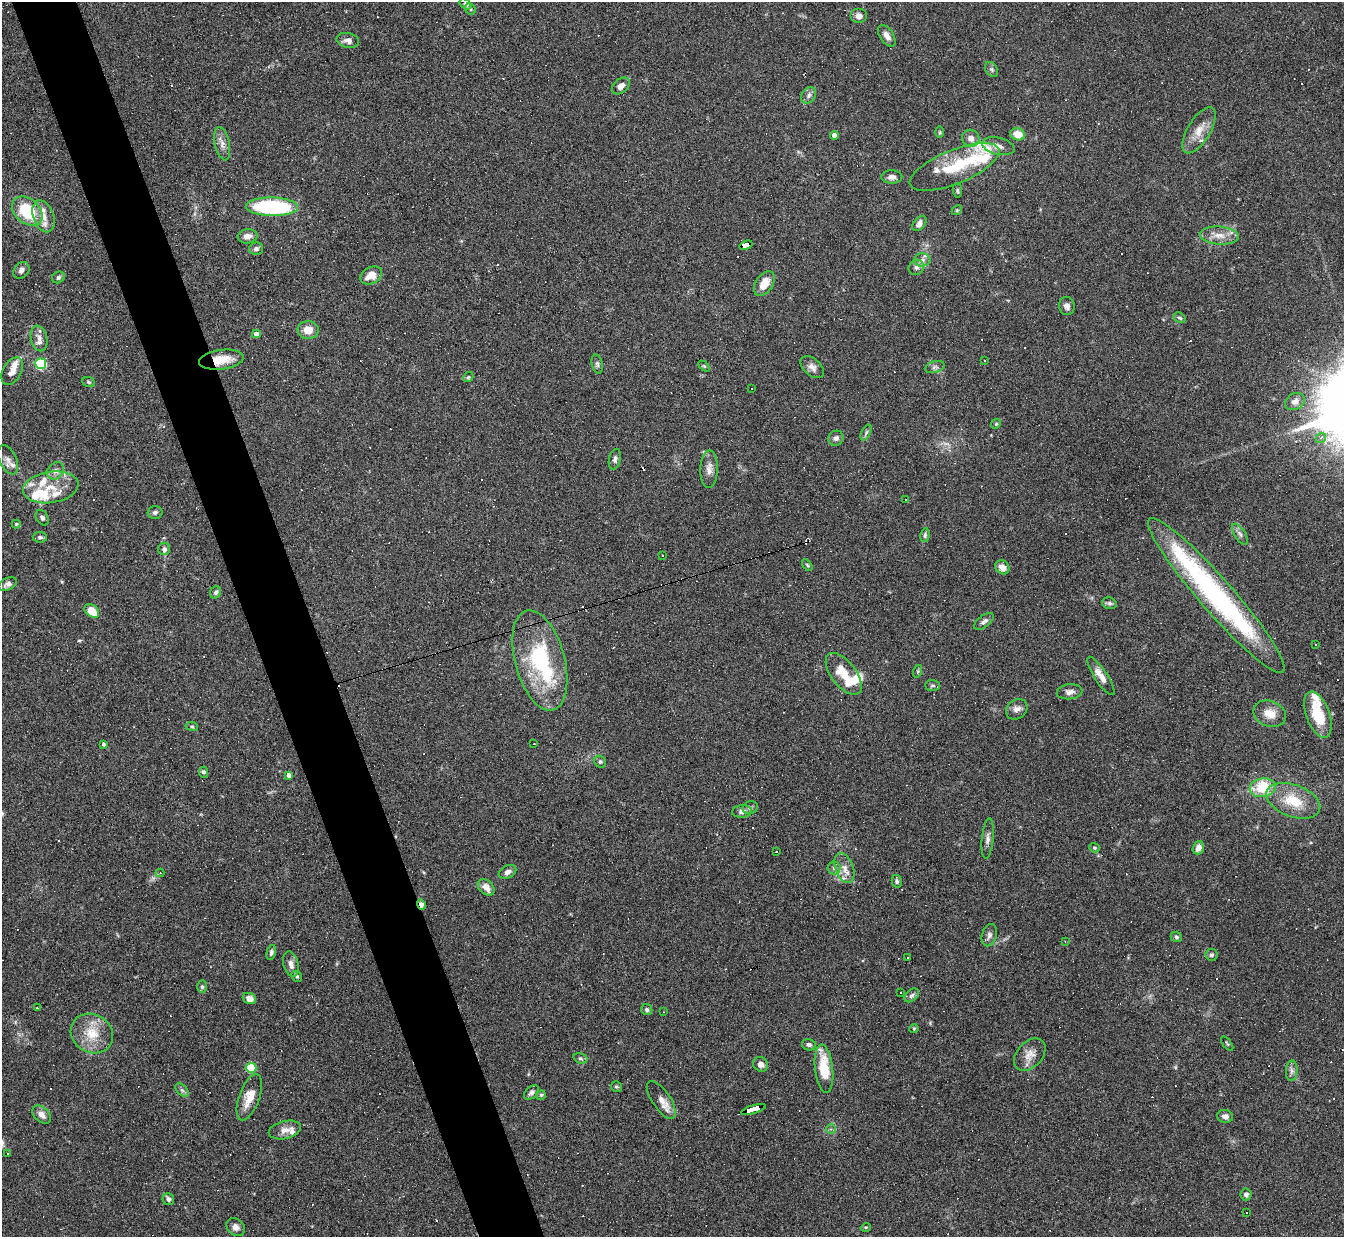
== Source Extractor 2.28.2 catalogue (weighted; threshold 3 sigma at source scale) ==
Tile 11 of 4 x 4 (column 3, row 3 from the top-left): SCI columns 2687-4028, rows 1382-2616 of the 5371 x 5357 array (HDU 1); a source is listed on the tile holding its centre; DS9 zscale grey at full resolution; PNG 1346 x 1239 px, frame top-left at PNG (2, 2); each listed source drawn as its Kron ellipse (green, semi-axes under 4 px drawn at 4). Shown black and unused: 5% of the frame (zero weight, under 4 of 8 exposures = <1% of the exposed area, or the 3 px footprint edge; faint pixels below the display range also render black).
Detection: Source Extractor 2.28.2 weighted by HDU 2 'WHT'; one run over the whole footprint, this tile lists its part. Background 0.0744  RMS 0.0043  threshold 0.0175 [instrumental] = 3 sigma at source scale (4.09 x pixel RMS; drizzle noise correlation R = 1.36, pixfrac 0.8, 0.05/0.05 arcsec/px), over >= 5 px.
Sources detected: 253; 3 inside a brighter object's white glare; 83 cosmic-ray / hot-pixel residue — neither listed nor drawn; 18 inside a brighter listed object's ellipse — not listed separately; the other 149 listed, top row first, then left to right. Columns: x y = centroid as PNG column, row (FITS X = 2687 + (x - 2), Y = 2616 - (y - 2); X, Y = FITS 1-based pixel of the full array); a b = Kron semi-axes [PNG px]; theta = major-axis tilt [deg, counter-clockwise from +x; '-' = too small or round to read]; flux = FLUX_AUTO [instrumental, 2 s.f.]
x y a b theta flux
465 4 6 4 -42 0.82
470 9 6 5 - 0.61
859 16 8 7 - 2.1
887 36 12 6 -57 2.4
348 40 11 7 -11 2
992 69 8 6 -55 0.85
621 86 10 7 41 2.3
809 95 9 6 50 1.3
1199 130 26 11 59 5.9
940 132 6 4 89 0.49
1018 134 7 6 - 5.5
834 135 4 4 - 2.9
971 138 9 8 - 2.5
222 144 17 7 -77 2.6
998 146 16 8 -13 2.7
954 167 48 17 22 17
892 177 10 6 1 1.9
957 190 7 4 -84 0.65
272 207 26 9 -1 47
957 210 5 4 - 0.49
27 211 17 12 -42 20
43 216 16 10 -70 4.6
919 223 8 5 51 1.9
1219 235 19 9 -4 4.5
247 236 10 7 7 2.4
746 245 7 4 19 48
256 249 7 6 - 1
922 260 8 6 1 1.4
916 267 8 7 - 1.4
21 270 9 7 51 1.7
371 275 11 8 29 5.2
58 277 6 5 - 0.85
764 284 14 8 57 5.5
1067 306 9 8 - 1.7
1180 318 6 5 - 0.73
308 330 10 9 - 4.3
256 334 4 4 - 3.1
39 338 13 8 -77 2.5
221 360 22 9 7 7.6
984 360 3 3 - 0.49
41 364 5 5 - 34
597 364 10 5 -76 1
704 366 6 4 -44 0.49
812 367 14 8 -43 2.2
935 367 10 5 16 1.2
12 371 15 9 59 3.4
468 377 5 4 - 0.57
89 382 6 5 - 0.56
752 388 3 3 - 2.8
1295 401 10 8 32 2.6
996 424 5 4 - 0.49
866 433 8 4 63 0.81
836 438 8 7 - 1.4
1321 438 5 5 - 1.2
615 459 10 5 78 1.3
8 460 15 8 -65 2.7
709 469 19 9 89 3.1
55 471 9 7 49 1.9
51 487 28 15 9 11
906 499 3 3 - 5
155 512 7 6 - 1
42 518 8 5 -57 1
16 524 4 4 - 0.51
1240 534 12 5 -56 1.5
925 535 7 4 81 0.82
40 537 7 5 -5 0.96
164 549 6 6 - 1.4
663 555 3 3 - 0.58
807 565 6 3 -54 0.47
1002 567 8 6 -41 2.6
8 584 9 6 25 1.5
215 592 6 5 - 0.94
1216 595 102 17 -49 86
1109 603 7 5 -15 0.89
92 611 8 5 -41 7.4
984 621 11 6 37 1.4
1316 644 3 3 - 0.51
540 660 51 25 -75 40
918 671 6 4 72 0.51
844 674 24 12 -52 8.4
1101 676 22 6 -56 3.6
933 685 7 5 -2 0.72
1070 692 13 7 7 1.9
1017 709 11 9 40 2.2
1270 714 17 12 -21 5.1
1318 715 24 11 -70 13
192 726 6 4 -7 0.61
103 744 4 3 - 0.69
534 744 3 2 - 0.31
600 762 6 5 - 0.71
204 772 5 4 - 0.75
289 775 4 4 - 2
1263 788 13 9 8 13
1293 801 28 16 -20 12
750 808 8 6 23 1.1
742 811 10 6 5 1.7
988 839 20 6 84 2
1094 848 5 4 - 0.55
1198 848 7 5 72 2.8
776 852 3 2 - 0.58
834 868 6 6 - 1.1
844 868 16 9 -69 3.4
508 872 9 6 27 1.7
160 873 4 4 - 0.55
897 881 6 5 - 0.92
486 887 10 6 -45 3.3
421 904 5 4 - 2.9
989 935 11 7 74 1.6
1176 937 6 5 - 0.74
1065 942 3 3 - 0.34
271 952 8 4 74 0.91
1212 955 6 6 - 0.82
907 958 3 3 - 2.2
291 964 13 7 -76 2.3
297 976 6 5 - 0.7
202 987 6 5 - 0.81
901 992 2 2 - 0.37
912 995 8 5 39 1.1
249 998 7 5 -24 2.7
37 1008 2 2 - 0.54
647 1010 5 5 - 0.8
663 1012 3 2 - 0.27
914 1029 4 4 - 0.43
92 1033 22 19 -30 9.8
1227 1044 8 2 -50 0.4
809 1045 7 5 -14 1.1
1030 1055 19 12 47 4.1
580 1058 7 5 -17 0.73
761 1064 8 7 - 2.1
251 1068 5 5 - 19
824 1069 24 9 -84 13
1292 1071 10 6 87 1.3
616 1086 5 5 - 0.64
182 1090 8 5 -44 1
531 1092 8 5 42 1.2
541 1095 5 4 - 0.55
249 1097 24 10 69 5.9
661 1100 22 9 -56 4.3
753 1109 13 3 17 88
42 1115 11 7 -43 2.4
1225 1116 8 6 -7 1.7
831 1129 5 4 - 0.56
285 1130 16 9 13 3
8 1153 3 2 - 0.63
1246 1194 6 5 - 1.3
168 1199 6 5 - 1.1
1246 1212 2 2 - 0.32
236 1227 10 8 -41 1.8
866 1227 5 3 - 0.38
Overlapping masked pixels (flux is a lower limit): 4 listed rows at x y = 746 245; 221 360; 421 904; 753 1109